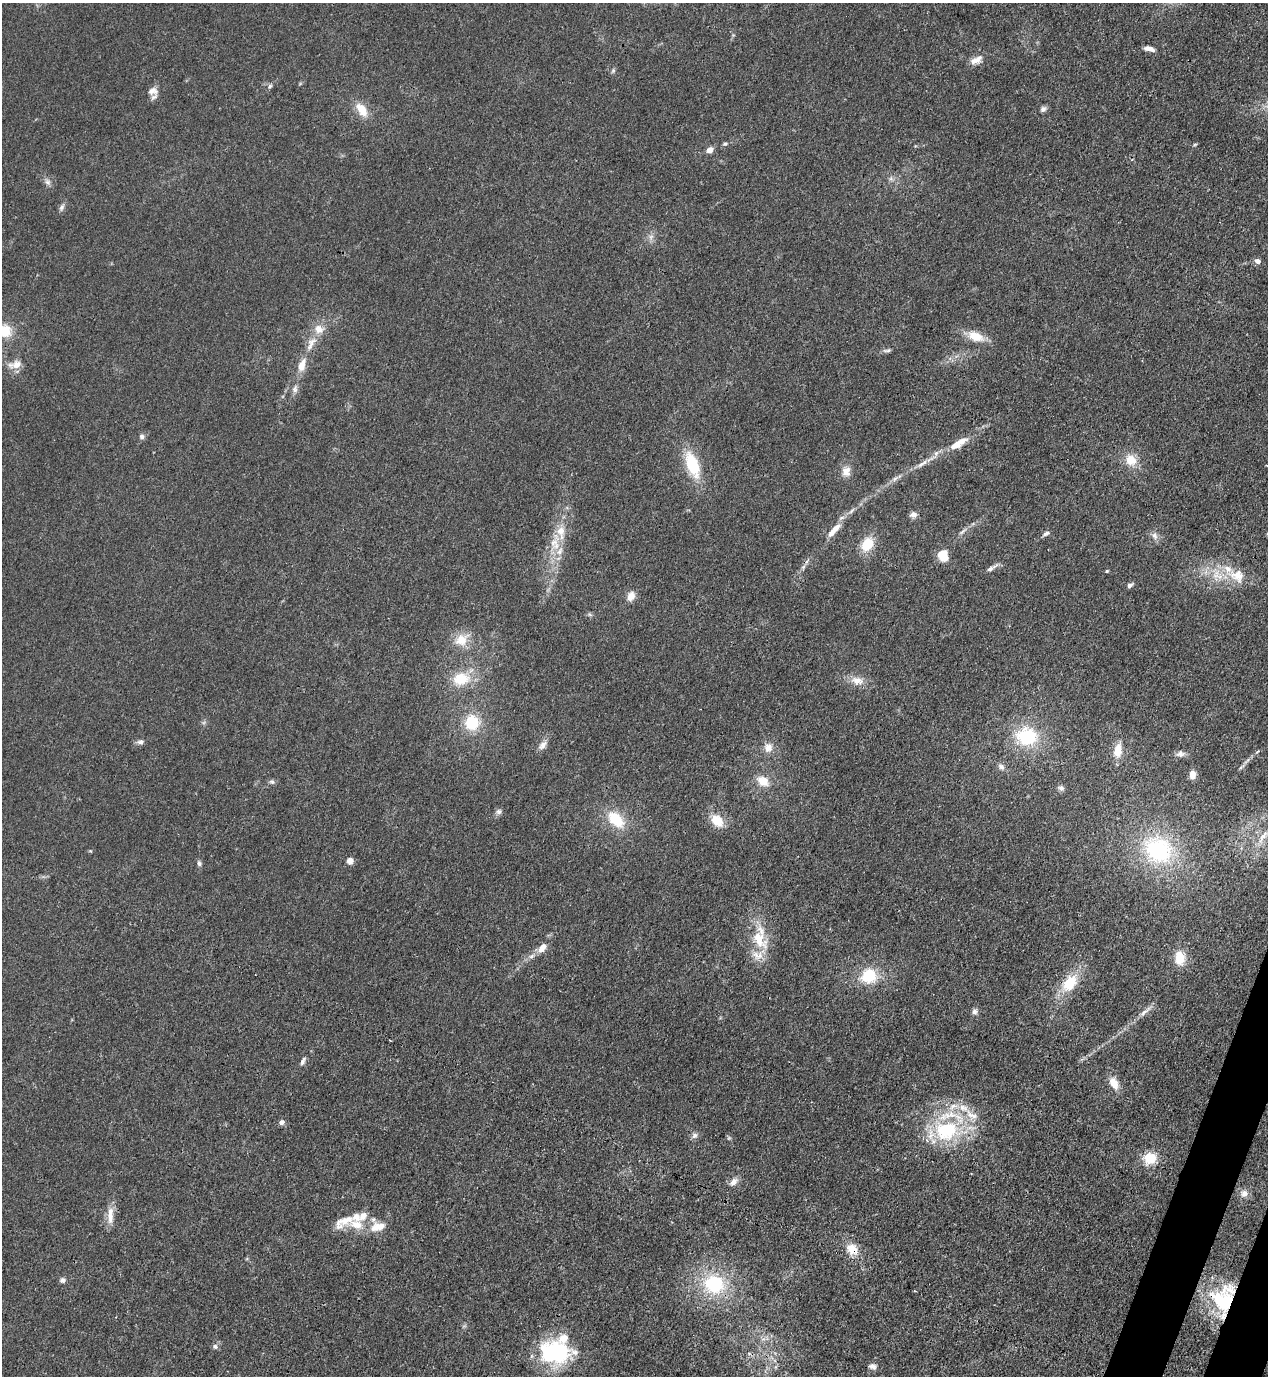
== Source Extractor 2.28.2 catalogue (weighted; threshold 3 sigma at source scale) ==
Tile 6 of 4 x 4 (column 2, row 2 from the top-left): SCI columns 1620-2885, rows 2791-4164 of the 5639 x 5578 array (HDU 1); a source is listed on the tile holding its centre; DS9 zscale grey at full resolution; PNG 1270 x 1378 px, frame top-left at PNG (2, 3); no overlay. Shown black and unused: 2% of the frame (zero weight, under 3 of 4 exposures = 7% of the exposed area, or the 3 px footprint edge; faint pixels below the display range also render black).
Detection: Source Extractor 2.28.2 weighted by HDU 2 'WHT'; one run over the whole footprint, this tile lists its part. Background 0.0149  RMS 0.0024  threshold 0.011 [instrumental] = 3 sigma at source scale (4.5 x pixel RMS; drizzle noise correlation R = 1.50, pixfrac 1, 0.05/0.05 arcsec/px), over >= 5 px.
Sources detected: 108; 1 cosmic-ray / hot-pixel residue — not listed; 15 inside a brighter listed object's ellipse — not listed separately; the other 92 listed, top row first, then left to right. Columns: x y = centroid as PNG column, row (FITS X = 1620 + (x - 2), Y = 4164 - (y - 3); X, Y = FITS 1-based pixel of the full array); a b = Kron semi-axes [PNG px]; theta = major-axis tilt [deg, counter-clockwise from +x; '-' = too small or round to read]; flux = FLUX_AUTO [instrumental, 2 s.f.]
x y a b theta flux
1149 49 12 5 -15 1.4
976 60 18 9 26 2.1
613 71 7 5 66 0.43
270 86 6 5 - 0.49
153 91 14 10 8 1.8
1043 109 7 6 - 0.81
362 110 18 10 -54 4.1
725 144 8 5 10 0.49
1195 144 6 4 19 0.28
710 150 7 5 41 1.8
891 178 6 6 - 0.62
47 182 9 8 - 1
62 207 11 6 63 0.8
651 237 8 6 46 0.9
1258 261 7 6 - 1
4 331 16 14 -7 6
975 336 21 11 -19 4.4
311 344 24 9 63 3.4
887 350 13 4 6 0.63
15 365 19 9 10 2.5
295 389 11 7 77 1.1
142 436 7 7 - 0.67
957 444 16 9 36 3.1
1131 460 14 13 - 3.9
922 464 18 5 35 1.6
692 465 30 13 -70 11
846 471 14 11 80 2.3
895 478 9 4 48 0.75
913 515 9 8 - 1.1
835 528 14 7 41 2.1
561 531 14 12 -89 3.2
963 531 11 4 40 0.73
1046 533 9 5 23 0.75
1155 536 10 7 -58 1.2
554 542 15 10 60 3.1
867 544 16 12 58 6.1
942 555 12 9 -66 5.4
803 567 7 5 45 0.53
991 568 16 5 33 1.1
1107 571 4 4 - 0.26
1237 576 25 18 -28 6.4
1130 585 8 5 33 0.65
631 596 11 8 65 2
590 615 7 4 -19 0.41
461 640 19 16 38 4.2
461 679 20 14 6 7
857 680 17 10 -13 2.8
472 723 17 16 - 7.8
1027 737 25 21 -7 13
140 742 9 6 7 0.85
543 745 14 8 46 1.4
768 748 11 10 - 2.2
1118 750 17 10 82 3.7
1180 754 11 9 8 1.2
1001 767 9 7 -42 0.91
1241 767 8 4 36 0.48
1192 775 9 7 84 1.9
763 781 15 11 -30 3.6
272 782 9 6 -16 0.59
1061 788 9 6 -42 0.75
499 812 8 7 - 0.77
616 819 26 15 -45 7.7
717 821 14 11 -45 4.8
1263 837 26 7 57 3.4
1158 850 44 37 -37 25
350 861 8 7 - 1.3
199 863 8 6 -73 0.62
759 939 32 17 -57 7.8
542 948 13 8 54 2.2
1179 958 18 12 -84 4.4
869 976 18 17 - 8.5
1069 983 22 15 53 7.5
974 1011 7 7 - 0.81
1144 1012 13 5 40 1.2
303 1061 11 5 65 0.8
1114 1083 15 9 -63 3
281 1122 7 6 - 0.89
946 1130 36 28 7 22
694 1135 8 7 - 0.87
1150 1158 14 12 7 5.7
733 1182 12 8 40 1.5
1244 1193 10 9 - 1.5
110 1217 19 9 -87 2.7
356 1224 22 13 -16 4.9
378 1227 21 12 13 4.3
852 1249 15 13 -47 3.8
63 1280 7 7 - 0.68
714 1284 25 22 -17 16
1223 1299 39 28 78 20
215 1346 7 6 - 0.68
555 1352 37 24 0 24
872 1366 10 7 -9 1
Overlapping masked pixels (flux is a lower limit): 2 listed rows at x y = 852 1249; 1223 1299
Isophote crosses this tile's border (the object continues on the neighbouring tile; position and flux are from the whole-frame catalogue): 1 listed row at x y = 4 331